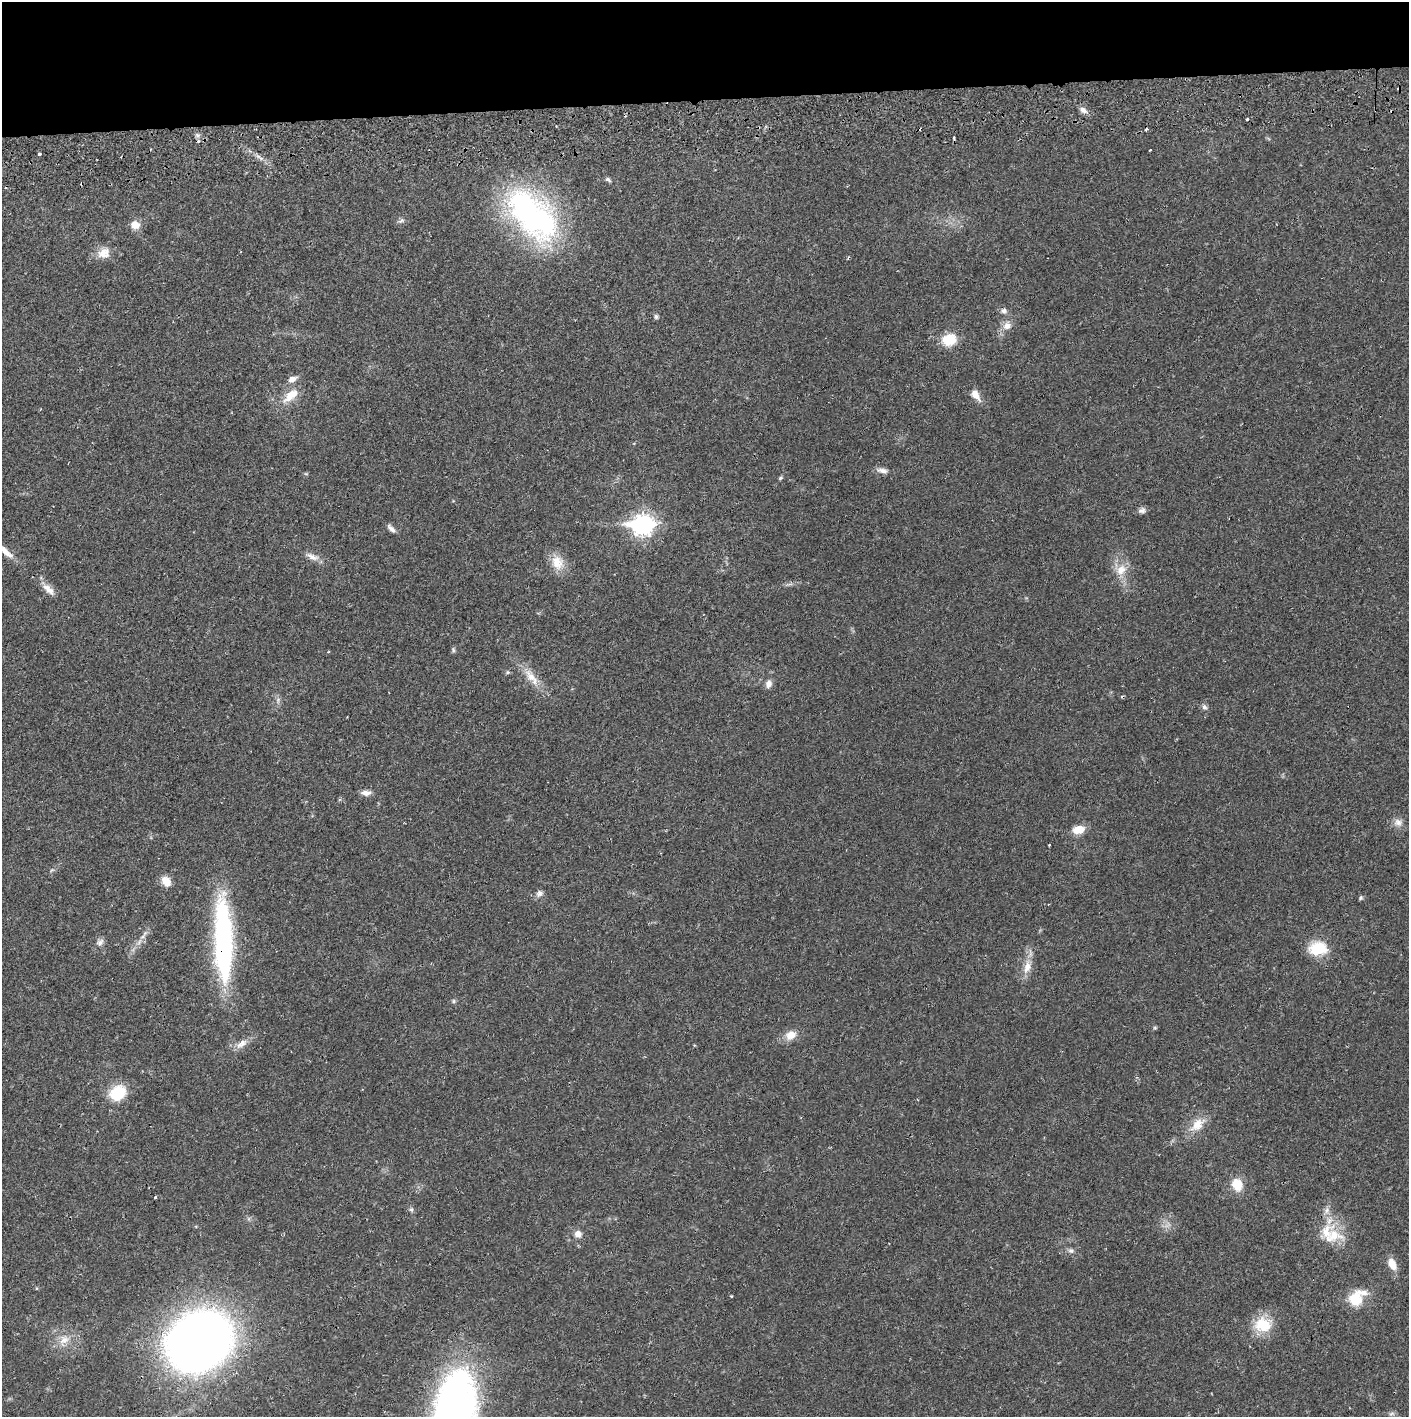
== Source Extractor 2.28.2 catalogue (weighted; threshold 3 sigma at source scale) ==
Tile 2 of 3 x 3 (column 2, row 1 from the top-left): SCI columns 1410-2816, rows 2886-4300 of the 4229 x 4358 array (HDU 1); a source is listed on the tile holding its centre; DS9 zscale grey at full resolution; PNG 1411 x 1419 px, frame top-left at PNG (2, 2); no overlay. Shown black and unused: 7% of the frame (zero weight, under 2 of 3 exposures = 3% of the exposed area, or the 3 px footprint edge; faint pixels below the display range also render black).
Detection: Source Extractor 2.28.2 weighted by HDU 2 'WHT'; one run over the whole footprint, this tile lists its part. Background 0.0217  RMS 0.0035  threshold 0.0158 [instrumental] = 3 sigma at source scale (4.5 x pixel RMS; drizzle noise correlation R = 1.50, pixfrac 1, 0.05/0.05 arcsec/px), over >= 5 px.
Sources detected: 72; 1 inside a brighter object's white glare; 5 cosmic-ray / hot-pixel residue — not listed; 2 inside a brighter listed object's ellipse — not listed separately; the other 64 listed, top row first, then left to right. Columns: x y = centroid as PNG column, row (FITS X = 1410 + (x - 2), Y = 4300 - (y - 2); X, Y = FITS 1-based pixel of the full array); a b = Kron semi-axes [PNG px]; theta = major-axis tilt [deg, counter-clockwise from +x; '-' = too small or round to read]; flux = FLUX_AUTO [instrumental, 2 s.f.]
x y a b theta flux
1083 110 11 6 -35 1.7
1247 119 3 3 - 0.6
954 138 5 3 - 0.37
1150 150 3 2 - 0.28
39 154 3 3 - 3.2
608 180 8 5 -32 0.81
535 219 70 44 -30 81
401 221 10 6 22 0.93
135 225 9 8 - 3.9
104 253 18 13 25 4.1
1004 311 9 7 -11 1.3
656 317 6 6 - 0.72
1007 326 11 10 - 2.7
949 340 18 15 11 6.9
292 379 10 7 22 2.4
291 395 27 12 40 6.2
976 395 15 8 -58 3.2
882 470 15 6 -11 1.9
780 478 7 4 28 0.51
1142 510 10 7 10 1.3
643 525 10 8 3 180
391 529 12 5 -46 1.4
5 551 25 7 -41 3.3
312 557 19 8 -24 2.6
557 562 20 16 -70 5.9
1121 570 16 12 53 4.8
48 589 22 8 -42 3.3
453 650 8 4 -72 0.59
508 672 5 5 - 0.52
531 677 29 11 -52 6.1
768 684 9 7 72 2
278 700 9 3 -86 0.87
1204 707 9 6 -60 1.1
366 793 12 6 1 2
1398 822 12 10 -22 2.3
1079 829 12 8 11 5.3
166 881 12 9 -59 3.6
539 893 10 8 40 1.4
1361 898 6 4 43 0.57
223 940 100 19 -88 67
100 942 11 8 43 1.6
139 942 8 5 46 1.3
1318 948 22 16 7 10
1027 967 18 10 74 4.1
454 1001 6 5 - 0.58
1155 1028 5 5 - 0.45
791 1035 14 11 20 4
241 1044 20 8 34 3
118 1093 16 13 39 14
1197 1125 24 13 42 5.8
1237 1184 12 10 -75 7.1
155 1197 3 3 - 0.91
411 1209 7 6 - 0.74
578 1234 9 9 - 2
1333 1236 28 21 13 11
1071 1250 8 7 - 0.99
1392 1264 15 9 -64 4
731 1296 3 3 - 0.36
1356 1299 12 12 - 10
1263 1325 21 17 -6 11
64 1339 15 12 25 4.1
199 1341 39 33 32 480
454 1408 78 42 81 150
1392 1414 9 4 9 0.78
Overlapping masked pixels (flux is a lower limit): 1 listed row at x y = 223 940
Isophote crosses this tile's border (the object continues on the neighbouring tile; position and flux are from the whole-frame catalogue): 2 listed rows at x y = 5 551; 454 1408